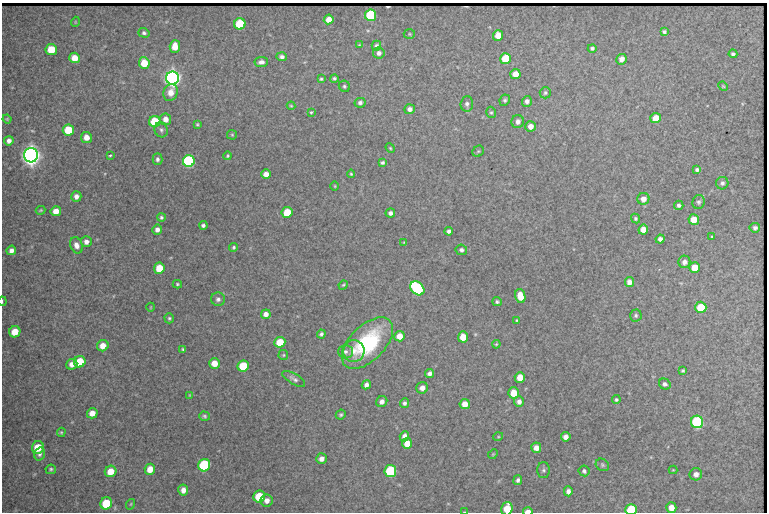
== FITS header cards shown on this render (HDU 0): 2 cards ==
NAXIS1  =                  765 /fastest changing axis
NAXIS2  =                  510 /next to fastest changing axis

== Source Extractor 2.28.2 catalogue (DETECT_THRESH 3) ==
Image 765 x 510 px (HDU 0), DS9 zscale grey, 1 PNG px = 1 image px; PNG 769 x 514 px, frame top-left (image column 1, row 510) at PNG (2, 3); each listed source drawn as its Kron ellipse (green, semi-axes under 4 px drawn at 4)
Background 2840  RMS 13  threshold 40.1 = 3 sigma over >= 5 px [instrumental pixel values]
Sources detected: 169; all 169 listed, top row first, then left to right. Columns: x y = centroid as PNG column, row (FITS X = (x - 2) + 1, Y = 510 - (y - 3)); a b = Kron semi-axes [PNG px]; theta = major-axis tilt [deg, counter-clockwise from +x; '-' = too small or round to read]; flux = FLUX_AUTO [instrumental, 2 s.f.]
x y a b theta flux
370 15 5 5 - 7.8e+04
329 19 5 4 - 7.5e+03
75 22 5 3 - 7.3e+02
240 24 5 5 - 4.7e+04
664 32 4 3 - 1.8e+03
144 33 6 4 -18 2.0e+03
409 34 5 5 - 1.2e+03
498 35 5 5 - 1.1e+04
359 45 3 2 - 6.2e+02
175 46 6 5 - 1.2e+04
376 46 5 4 - 2.1e+03
592 48 4 4 - 1.8e+03
51 50 5 5 - 2.2e+04
379 53 6 5 - 3.3e+03
733 54 4 4 - 2.0e+03
282 57 5 4 - 2.6e+03
75 58 5 5 - 1.2e+04
506 59 5 5 - 3.7e+04
621 59 5 5 - 6.0e+03
261 62 7 5 6 3.5e+03
144 63 6 5 - 1.9e+04
515 74 5 5 - 9.1e+03
172 78 6 6 - 7.5e+05
334 78 4 4 - 1.6e+03
321 79 4 3 - 1.3e+03
344 86 6 5 - 1.4e+03
723 86 5 4 - 1.0e+03
171 93 8 7 - 9.3e+03
545 93 6 5 - 1.7e+03
505 100 6 5 - 1.7e+03
527 101 5 5 - 3.4e+03
360 103 5 5 - 2.6e+03
467 104 8 6 87 2.9e+03
291 106 4 4 - 9.8e+02
409 109 5 5 - 4.1e+03
311 112 4 3 - 2.1e+03
491 112 6 4 -74 1.4e+03
656 118 5 5 - 1.7e+04
7 119 4 4 - 9.6e+02
165 119 6 5 - 7.0e+03
155 122 5 5 - 4.2e+04
518 122 6 6 - 4.2e+03
197 124 3 3 - 9.5e+02
530 126 5 5 - 6.2e+03
68 130 6 5 - 2.9e+04
161 130 7 6 - 2.5e+03
232 135 5 5 - 1.0e+03
86 137 5 5 - 7.7e+03
9 141 5 4 - 3.9e+03
390 148 5 4 - 1.1e+03
478 151 6 5 - 1.3e+03
31 155 7 7 - 1.1e+06
110 155 3 2 - 1.1e+03
228 156 4 3 - 1.1e+03
157 159 6 5 - 2.3e+03
189 161 6 6 - 1.8e+05
382 162 4 3 - 1.8e+03
697 170 4 3 - 1.8e+03
266 174 5 5 - 6.0e+03
351 174 4 4 - 1.2e+03
722 183 6 6 - 2.6e+03
335 186 5 3 - 7.9e+02
76 196 5 5 - 4.0e+03
643 199 6 6 - 6.8e+03
699 202 7 6 - 2.1e+03
679 205 4 4 - 2.3e+03
41 210 5 3 - 1.1e+03
56 211 5 5 - 9.0e+03
287 212 5 5 - 2.5e+04
390 213 5 4 - 3.0e+03
161 217 4 4 - 1.7e+03
635 218 5 4 - 1.7e+03
694 219 5 5 - 1.4e+04
203 225 4 4 - 2.4e+03
755 228 5 5 - 2.6e+03
157 229 5 5 - 4.1e+03
643 230 5 5 - 9.8e+03
449 231 4 4 - 2.7e+03
712 237 3 3 - 9.5e+02
660 239 4 4 - 3.4e+03
86 242 5 5 - 3.9e+03
404 242 3 3 - 6.7e+02
76 245 8 6 -67 5.1e+03
234 247 4 4 - 1.5e+03
11 250 5 4 - 4.0e+03
461 250 6 5 - 2.2e+03
684 262 6 6 - 3.9e+03
694 267 5 5 - 1.2e+04
159 268 5 5 - 1.9e+04
629 282 5 4 - 6.3e+03
177 284 4 3 - 1.3e+03
343 285 5 4 - 1.0e+03
417 288 8 6 -45 1.7e+05
520 296 7 5 -78 1.2e+04
218 299 7 6 - 2.8e+03
2 301 4 2 - 9.5e+02
497 302 4 4 - 1.6e+03
151 307 4 3 - 6.8e+02
701 307 5 5 - 2.9e+04
266 314 5 5 - 5.0e+03
636 315 6 6 - 1.8e+03
169 318 5 4 - 1.5e+03
517 320 4 2 - 1.0e+03
15 332 6 5 - 1.6e+04
321 334 4 4 - 2.1e+03
399 336 5 5 - 9.0e+03
463 337 5 5 - 1.5e+04
280 342 5 5 - 2.4e+04
367 343 32 17 45 7.4e+04
496 344 4 3 - 1.0e+03
103 346 6 5 - 8.7e+03
183 349 4 3 - 1.3e+03
354 351 11 11 - 8.3e+03
345 352 7 7 - 2.8e+03
283 355 5 5 - 1.2e+03
80 362 6 5 - 3.2e+04
214 363 5 5 - 1.1e+04
72 364 6 5 - 5.4e+03
243 366 6 5 - 3.3e+04
683 371 3 3 - 1.3e+03
430 373 5 4 - 3.7e+03
520 377 5 5 - 1.1e+04
294 379 13 5 -30 3.1e+03
665 384 6 5 - 2.7e+03
366 385 5 4 - 3.8e+03
422 388 6 5 - 5.1e+03
513 393 5 5 - 1.6e+04
190 395 4 4 - 8.5e+02
616 400 4 4 - 1.5e+03
382 402 6 5 - 4.0e+03
519 402 5 5 - 3.6e+03
404 403 5 4 - 2.3e+03
465 404 5 5 - 9.9e+03
92 413 5 5 - 7.9e+03
341 415 5 4 - 1.6e+03
205 416 5 4 - 1.6e+03
697 422 6 6 - 1.4e+05
61 432 5 4 - 1.1e+03
404 436 5 4 - 4.1e+03
498 437 5 3 - 7.7e+02
566 437 5 4 - 5.1e+03
407 443 5 5 - 1.1e+04
38 448 6 6 - 2.2e+04
536 448 5 5 - 6.3e+03
39 454 6 5 - 2.4e+03
493 454 5 4 - 9.6e+02
321 459 5 5 - 4.5e+03
204 465 6 6 - 9.2e+04
602 465 7 6 - 1.6e+03
51 469 5 4 - 1.6e+03
150 469 5 5 - 1.1e+04
543 470 8 6 -90 2.0e+03
673 470 4 4 - 7.9e+02
111 471 6 5 - 1.4e+04
390 471 6 5 - 9.1e+04
584 471 5 5 - 2.2e+03
696 474 6 6 - 4.8e+03
518 480 5 4 - 2.5e+03
183 490 5 5 - 5.4e+03
568 491 5 4 - 3.5e+03
259 496 6 5 - 3.8e+04
267 501 6 6 - 4.9e+03
106 503 6 5 - 3.3e+04
131 504 5 3 - 8.1e+02
671 508 5 5 - 8.5e+03
507 509 7 5 74 1.7e+04
631 510 5 5 - 6.0e+04
528 511 5 3 - 7.4e+03
464 512 3 2 - 6.1e+02
At the frame edge (FLAGS 8, measured only in part): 5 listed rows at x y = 2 301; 507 509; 631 510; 528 511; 464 512